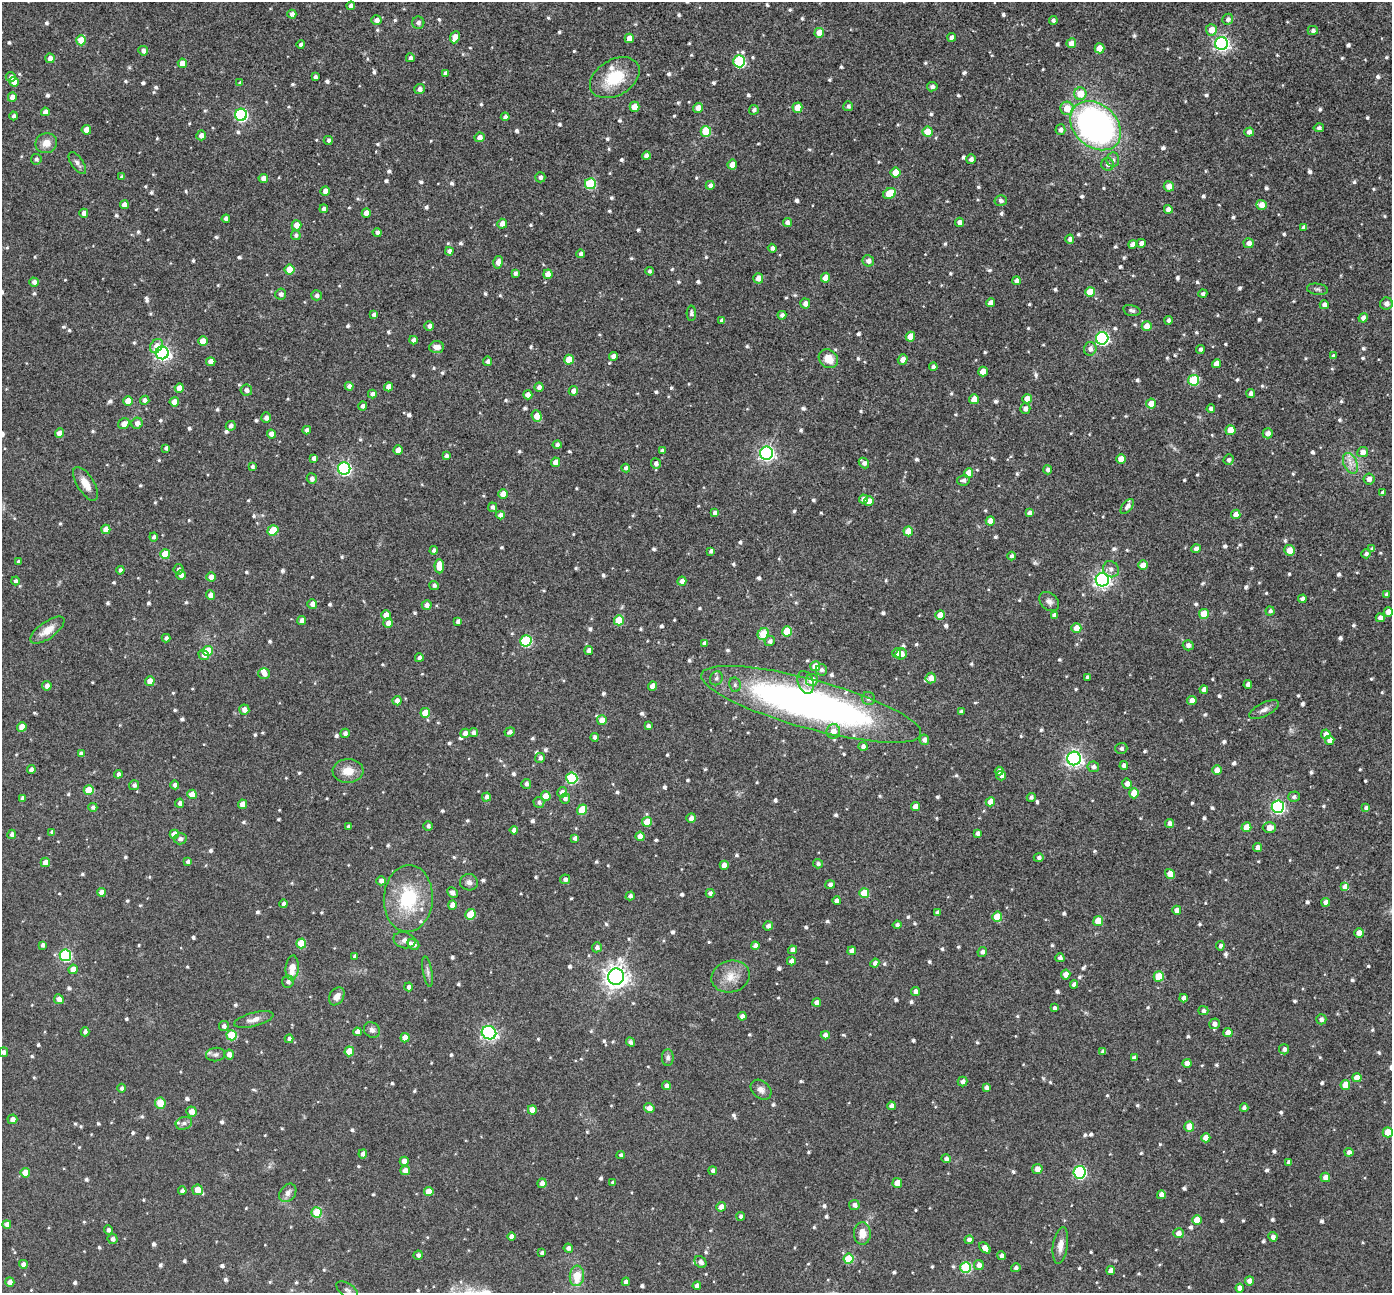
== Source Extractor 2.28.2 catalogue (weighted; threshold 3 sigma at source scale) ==
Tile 10 of 4 x 4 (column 2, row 3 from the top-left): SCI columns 1398-2787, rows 1438-2728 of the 5573 x 5589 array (HDU 1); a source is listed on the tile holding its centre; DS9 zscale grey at full resolution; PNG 1394 x 1295 px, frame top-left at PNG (2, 2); each listed source drawn as its Kron ellipse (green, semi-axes under 4 px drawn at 4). Nothing masked; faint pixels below the display range render black.
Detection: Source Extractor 2.28.2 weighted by HDU 2 'WHT'; one run over the whole footprint, this tile lists its part. Background 0.0453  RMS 0.0065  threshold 0.0267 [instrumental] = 3 sigma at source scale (4.09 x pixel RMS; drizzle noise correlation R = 1.36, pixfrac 0.8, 0.05/0.05 arcsec/px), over >= 5 px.
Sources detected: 1050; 1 inside a brighter object's white glare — neither listed nor drawn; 8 inside a brighter listed object's ellipse — not listed separately; of the other 1041, all 500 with FLUX_AUTO >= 1.58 (the completeness limit of this list) listed and drawn (541 fainter detections not listed), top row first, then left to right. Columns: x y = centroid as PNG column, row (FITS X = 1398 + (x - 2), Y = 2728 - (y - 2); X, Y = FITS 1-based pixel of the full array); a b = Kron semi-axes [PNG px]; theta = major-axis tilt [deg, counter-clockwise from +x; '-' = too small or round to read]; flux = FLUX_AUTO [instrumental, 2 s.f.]
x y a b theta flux
351 6 4 4 - 3
292 14 4 4 - 2.6
1228 19 5 5 - 2
376 20 5 5 - 3.2
1053 20 4 4 - 1.8
418 23 6 6 - 2.2
1211 30 6 5 - 6.9
1313 30 5 4 - 1.7
819 33 5 5 - 8.5
455 37 6 4 65 6
952 37 4 4 - 3
629 38 5 4 - 5.6
81 40 5 5 - 9.9
1071 43 5 5 - 5.3
1222 44 6 6 - 160
301 45 4 4 - 2.2
1100 48 5 5 - 8.8
143 51 5 4 - 2.9
50 58 5 4 - 3.2
410 58 4 4 - 2
739 61 6 6 - 51
182 63 4 4 - 6
445 73 4 4 - 2.6
11 77 5 5 - 2.1
315 77 4 4 - 2
615 78 27 18 30 25
14 82 5 4 - 6.7
240 83 4 4 - 1.6
932 87 5 4 - 2.1
419 89 5 5 - 2.5
1080 94 6 6 - 9.8
12 97 5 4 - 5
848 106 5 5 - 1.6
634 107 5 5 - 8.6
698 108 5 5 - 4.3
797 108 5 5 - 11
1067 108 6 6 - 9.9
754 110 5 4 - 1.6
45 112 4 4 - 3.4
241 115 6 6 - 85
14 116 4 4 - 1.6
505 117 4 4 - 2.3
1095 126 28 21 -41 210
1319 128 5 4 - 1.7
86 130 5 4 - 4.6
1060 130 5 5 - 2.1
706 131 5 5 - 25
928 132 5 5 - 17
1249 132 5 4 - 3.2
201 135 5 5 - 3.4
479 137 5 4 - 2.9
328 140 4 4 - 1.6
46 143 11 10 - 6
646 156 4 4 - 2.6
36 159 5 5 - 1.6
971 159 5 5 - 2.5
1113 160 7 6 - 1.9
77 163 12 6 -55 2.4
1108 164 6 6 - 2.3
732 165 5 4 - 7.5
895 173 5 5 - 10
122 177 4 4 - 1.6
540 177 5 5 - 2.1
263 178 4 4 - 3.9
590 184 5 5 - 36
710 185 4 4 - 2.4
1169 186 5 5 - 5.4
325 191 4 4 - 3.9
889 194 7 5 30 19
1001 201 6 5 - 1.7
124 205 4 4 - 3.8
1261 205 5 5 - 4.7
324 209 4 4 - 2.3
1168 209 4 4 - 4.2
84 213 4 4 - 3.4
366 213 5 4 - 5.8
226 219 4 4 - 2.5
787 222 4 4 - 2.7
960 222 5 4 - 3.2
502 224 5 5 - 4.5
297 225 5 5 - 6
1304 227 4 4 - 2.3
377 232 4 4 - 2.2
296 235 5 5 - 1.6
1070 239 4 4 - 2.1
1141 243 4 4 - 2.9
1249 243 5 5 - 4.1
1132 244 4 4 - 3.1
772 248 4 4 - 2.1
449 251 4 4 - 2.3
581 254 4 4 - 1.9
868 261 6 5 - 3.4
498 262 6 4 75 3.2
289 270 5 5 - 13
649 271 4 4 - 1.6
515 273 4 4 - 1.8
548 274 5 4 - 6.4
758 278 5 5 - 3.8
826 278 5 4 - 8.2
1016 281 4 4 - 2.7
34 282 4 4 - 2.5
1317 289 10 5 -8 1.6
1090 292 5 5 - 12
281 294 5 5 - 2.1
1203 294 4 3 - 1.7
316 295 5 5 - 2.1
990 303 4 4 - 4.1
805 304 5 5 - 3.3
1386 304 6 6 - 3.6
1324 305 4 4 - 2.9
1132 310 9 5 -14 1.6
691 313 8 4 -89 1.8
374 314 4 4 - 1.6
782 315 4 4 - 2.2
1363 318 5 4 - 3.1
1168 320 4 4 - 1.8
722 321 4 4 - 2.5
429 326 4 4 - 2.3
1147 326 5 5 - 6.1
910 337 5 4 - 7.9
1102 338 6 6 - 110
413 340 4 4 - 2.7
203 341 5 5 - 7.3
156 346 7 6 - 5.5
437 347 7 6 - 4
1090 349 7 6 - 3
1200 349 4 4 - 1.8
162 353 6 6 - 170
613 356 4 4 - 3.3
1333 356 4 4 - 1.6
828 359 10 9 - 8
903 359 5 4 - 3.6
569 360 5 5 - 11
488 361 4 4 - 1.9
211 362 4 4 - 5.7
1217 364 4 4 - 5.2
933 367 4 4 - 2.3
983 372 5 4 - 7.7
1194 380 5 5 - 32
349 386 4 4 - 2.7
388 387 4 4 - 4.9
539 387 4 4 - 2.2
179 388 4 4 - 5.6
246 390 5 5 - 2.5
573 391 5 4 - 3.8
372 394 4 4 - 2.4
1251 394 4 4 - 2.6
528 395 5 4 - 3.7
974 399 5 4 - 7
1027 399 4 4 - 6.1
145 400 5 4 - 2.5
128 401 5 4 - 8.7
174 402 4 4 - 5.8
1151 404 5 5 - 7.7
362 406 4 4 - 1.8
1025 408 5 5 - 2.7
1211 409 4 4 - 2.2
537 416 6 5 - 7.9
266 418 5 5 - 2.6
137 423 5 5 - 4.3
124 424 6 5 - 3.8
231 426 5 5 - 2.2
307 430 4 4 - 2.2
1230 430 5 5 - 11
59 433 5 4 - 5.4
1268 433 5 5 - 2.9
271 434 4 4 - 3.8
557 445 4 4 - 1.7
166 448 4 4 - 1.9
398 450 5 4 - 6.2
662 451 4 4 - 2
1363 452 5 5 - 3.5
766 453 6 6 - 170
446 456 4 4 - 1.6
314 458 4 4 - 2.5
1121 459 4 4 - 6.4
1229 460 5 5 - 1.8
556 462 5 4 - 6
656 463 5 5 - 2.4
864 463 6 4 -47 2.4
1350 463 11 6 -66 4.1
252 466 4 3 - 1.6
344 468 6 6 - 110
626 468 4 4 - 1.9
1048 470 4 4 - 1.8
968 473 5 4 - 8.4
312 479 5 5 - 2.6
1369 479 5 5 - 3.2
963 480 6 5 - 1.9
86 484 19 8 -58 6.8
1382 493 4 3 - 1.6
503 494 5 4 - 6.9
863 499 4 4 - 3.3
869 501 5 4 - 6.7
1127 506 9 5 52 2.9
492 507 4 4 - 1.7
715 513 4 4 - 1.9
1029 513 4 4 - 2.2
1236 514 5 4 - 4.7
500 515 4 4 - 3
990 521 4 4 - 5.4
106 529 4 4 - 5.9
273 530 5 5 - 16
908 531 5 5 - 9.6
154 537 4 4 - 1.6
1196 549 5 4 - 2.8
1372 549 4 4 - 1.9
434 550 4 4 - 1.8
1289 550 5 5 - 8.4
711 551 4 4 - 1.9
165 554 5 5 - 15
1366 554 4 4 - 1.9
1012 556 4 4 - 1.7
19 562 4 3 - 1.6
1143 565 5 4 - 6.2
439 566 7 4 -86 9.1
178 569 5 5 - 1.7
1111 569 8 7 - 2.7
120 570 4 4 - 1.7
181 575 5 4 - 2.8
211 577 4 4 - 4.3
1102 580 7 6 - 210
15 581 4 4 - 1.6
682 581 4 4 - 3.4
434 585 5 4 - 1.6
210 595 4 4 - 4
1387 595 4 3 - 1.9
1302 599 4 4 - 3.3
1049 601 11 8 -41 2.8
312 604 5 5 - 3.5
427 605 5 5 - 3.4
1270 611 4 4 - 1.8
1388 612 5 4 - 5.6
1204 614 5 5 - 12
386 615 5 4 - 5.3
940 615 5 4 - 7.5
1054 615 4 4 - 2.6
1380 618 4 4 - 3.4
619 620 5 5 - 20
302 621 4 4 - 3.1
458 621 4 4 - 2.6
388 623 5 5 - 4.3
1076 628 5 5 - 7.7
47 630 20 8 35 7.2
787 631 5 5 - 22
763 634 6 5 - 15
166 638 4 4 - 1.7
526 641 6 5 - 49
770 641 5 5 - 2
705 643 4 4 - 2.3
1188 645 5 5 - 2.6
208 651 5 5 - 13
589 651 4 4 - 3.2
897 653 5 4 - 5
901 654 6 5 - 4.1
204 655 5 4 - 2.8
419 658 4 4 - 2.1
815 666 5 5 - 7.7
822 670 6 5 - 1.7
264 674 6 5 - 3
1087 677 4 3 - 1.8
716 678 7 6 - 1.9
931 678 5 5 - 4.7
812 680 6 6 - 6.8
150 681 5 4 - 6.7
806 682 12 7 -72 3.4
735 685 7 5 -78 1.6
1248 685 4 4 - 3.1
47 686 5 4 - 3.1
652 686 5 4 - 5.2
1204 690 4 4 - 3.3
868 699 7 6 - 1.7
397 701 4 4 - 3.8
1192 701 4 4 - 4.9
811 704 114 24 -15 310
244 710 5 5 - 3.6
1264 710 16 6 27 3.4
961 712 4 3 - 1.6
425 713 5 4 - 10
602 720 5 5 - 6.2
648 726 4 3 - 1.7
22 727 5 4 - 6.9
833 731 7 7 - 5.5
473 732 4 4 - 2
510 732 5 4 - 2.2
345 733 5 4 - 2.1
465 733 5 5 - 3.1
1326 734 5 4 - 4.5
594 737 4 4 - 1.8
924 740 5 5 - 2.7
1330 740 5 4 - 4.3
863 746 4 4 - 2.4
1121 748 6 5 - 1.7
81 754 4 4 - 2.8
540 758 5 5 - 2.1
1074 758 7 6 - 210
1124 766 4 4 - 2.7
1093 767 6 5 - 2.1
31 770 4 4 - 2.2
1217 770 5 4 - 6
348 771 15 12 3 8.3
999 771 4 4 - 3.5
118 774 4 4 - 1.9
1001 776 5 5 - 2.7
572 778 6 5 - 53
526 784 5 5 - 1.9
1127 784 5 5 - 3.4
134 785 5 5 - 1.8
175 785 4 4 - 2.7
89 790 5 5 - 15
562 792 5 5 - 3.1
1134 793 5 5 - 9.2
192 794 5 5 - 6.3
546 796 5 5 - 9.3
486 797 4 4 - 2.6
1031 797 4 4 - 1.7
1294 797 6 5 - 1.7
23 798 4 4 - 2.6
565 798 5 5 - 2.1
539 802 5 5 - 1.9
990 802 5 4 - 7.5
180 803 4 4 - 2.3
243 804 4 4 - 6.6
93 807 4 4 - 1.7
915 807 4 4 - 6.3
1278 807 6 6 - 110
1366 808 4 4 - 1.9
582 810 5 5 - 18
691 818 5 4 - 3.2
647 822 5 5 - 11
1170 824 4 4 - 2.9
428 826 4 4 - 1.7
349 827 4 4 - 2
1246 827 5 5 - 11
1269 827 7 5 1 5.3
514 830 4 4 - 2.9
52 832 4 4 - 1.8
977 833 4 4 - 1.7
12 834 5 4 - 2
174 834 5 4 - 6.6
640 836 4 4 - 6
575 838 4 4 - 2.1
180 839 6 5 - 2.4
1258 848 4 4 - 4
1039 858 5 4 - 1.8
45 862 5 4 - 5.3
188 862 4 4 - 2.2
818 864 5 4 - 1.7
724 865 4 4 - 4.4
1170 874 5 4 - 5.8
565 879 5 5 - 2.2
381 881 4 4 - 2.5
469 882 9 8 - 2.6
830 885 5 4 - 2.1
1345 887 5 4 - 8.7
101 892 4 4 - 3.8
452 893 5 5 - 2.5
710 893 4 4 - 2
864 893 5 5 - 16
630 896 4 4 - 2.2
408 899 33 24 86 38
837 901 4 4 - 3.3
1326 902 4 4 - 3.2
284 904 4 4 - 2.2
452 905 5 4 - 5.1
1177 910 4 4 - 4.2
937 913 4 3 - 1.6
470 914 5 5 - 15
997 917 5 5 - 15
1098 921 5 5 - 12
897 925 4 4 - 1.8
768 926 5 4 - 2.3
1359 933 4 4 - 5.3
404 940 11 8 -16 2.9
301 943 5 5 - 15
413 944 6 5 - 3.1
43 945 4 4 - 1.8
755 946 4 4 - 2.9
1220 946 4 4 - 1.8
597 947 5 5 - 2.2
793 950 4 4 - 2.9
852 951 4 4 - 4.3
982 952 5 4 - 2.2
65 955 6 6 - 63
355 956 4 4 - 1.6
1060 958 4 4 - 2.1
791 961 4 4 - 3.3
875 963 4 4 - 2.7
292 968 12 6 86 7.5
73 969 5 4 - 6.4
428 972 15 4 -80 2.1
1066 974 5 4 - 4.8
1159 976 5 5 - 16
616 977 8 7 - 520
731 977 19 16 14 9.7
288 982 6 5 - 2.2
1074 984 4 4 - 2.4
409 987 4 4 - 2
916 992 4 4 - 3.4
337 996 9 7 58 4.1
1183 998 4 4 - 3
59 999 5 5 - 3.4
817 1002 4 4 - 3
1054 1008 4 3 - 1.8
1203 1011 5 4 - 1.8
742 1016 4 4 - 2.8
254 1019 20 7 14 4.7
1321 1019 5 5 - 2.1
1214 1024 5 5 - 2.9
224 1026 5 5 - 2.3
372 1030 8 7 - 2.3
85 1032 4 4 - 2.2
357 1032 4 4 - 3
489 1033 7 6 - 150
1228 1033 5 4 - 5
232 1035 5 5 - 25
825 1035 4 4 - 3.2
405 1038 5 4 - 7
289 1039 4 4 - 2.6
630 1042 5 3 - 1.9
1284 1049 5 5 - 2
349 1051 5 4 - 11
1103 1051 4 4 - 2.2
3 1052 5 4 - 1.8
229 1054 5 5 - 3.9
216 1055 9 7 5 1.9
668 1057 8 5 90 1.6
1134 1058 4 4 - 2.1
1187 1063 4 4 - 4.8
1357 1078 4 4 - 6.7
963 1082 5 4 - 2.4
1345 1085 5 4 - 8.6
666 1086 4 4 - 2.4
122 1088 4 4 - 1.6
986 1088 4 4 - 2.2
761 1090 11 8 -41 3.4
160 1103 5 5 - 9.4
891 1106 4 4 - 3.4
649 1108 5 4 - 4.1
1244 1108 4 4 - 2
532 1110 4 4 - 6.8
192 1111 5 5 - 5.2
12 1119 5 5 - 3.4
184 1123 8 6 19 2
1189 1126 5 5 - 9
1388 1132 5 5 - 12
1206 1138 4 4 - 6.1
1349 1152 4 4 - 2.7
363 1154 4 4 - 3.2
621 1155 4 4 - 1.6
946 1159 4 4 - 2.1
404 1161 4 4 - 4.1
1289 1162 4 4 - 2.8
1037 1169 5 5 - 4.5
405 1171 4 4 - 4.7
713 1171 4 4 - 2.1
1080 1172 6 6 - 86
25 1173 5 4 - 7.3
1325 1177 5 4 - 4.4
613 1182 4 3 - 1.6
542 1183 5 4 - 3.4
897 1183 5 4 - 6.5
198 1190 5 5 - 7.5
182 1191 4 4 - 2.4
429 1191 5 4 - 6.9
288 1193 10 7 51 3.2
1161 1195 4 4 - 3.9
854 1205 5 5 - 2.4
721 1207 5 4 - 3.8
317 1212 5 5 - 25
741 1216 4 4 - 1.6
1197 1220 5 5 - 10
7 1224 4 4 - 3
108 1230 5 4 - 1.6
862 1233 11 8 -88 7.2
1178 1233 5 5 - 3.6
511 1237 4 4 - 3.3
1273 1237 4 4 - 2.7
113 1239 5 5 - 2.1
969 1240 4 4 - 2.3
1060 1245 18 7 81 4.7
568 1248 4 4 - 2.2
985 1248 7 4 -44 5.1
542 1253 4 4 - 1.9
418 1255 4 4 - 1.8
1001 1256 4 4 - 2.4
848 1259 5 5 - 18
700 1262 6 5 - 2.6
23 1264 4 4 - 3
979 1265 5 5 - 3.3
966 1267 5 5 - 41
1016 1268 5 4 - 1.8
1111 1271 4 4 - 3.5
577 1276 10 7 84 12
1249 1281 4 4 - 3.7
10 1282 4 4 - 3
626 1282 4 4 - 2.8
697 1286 4 4 - 3.4
1240 1288 4 4 - 3.6
347 1290 12 6 -31 2.3
Isophote crosses this tile's border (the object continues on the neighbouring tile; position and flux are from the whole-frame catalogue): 1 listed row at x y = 3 1052